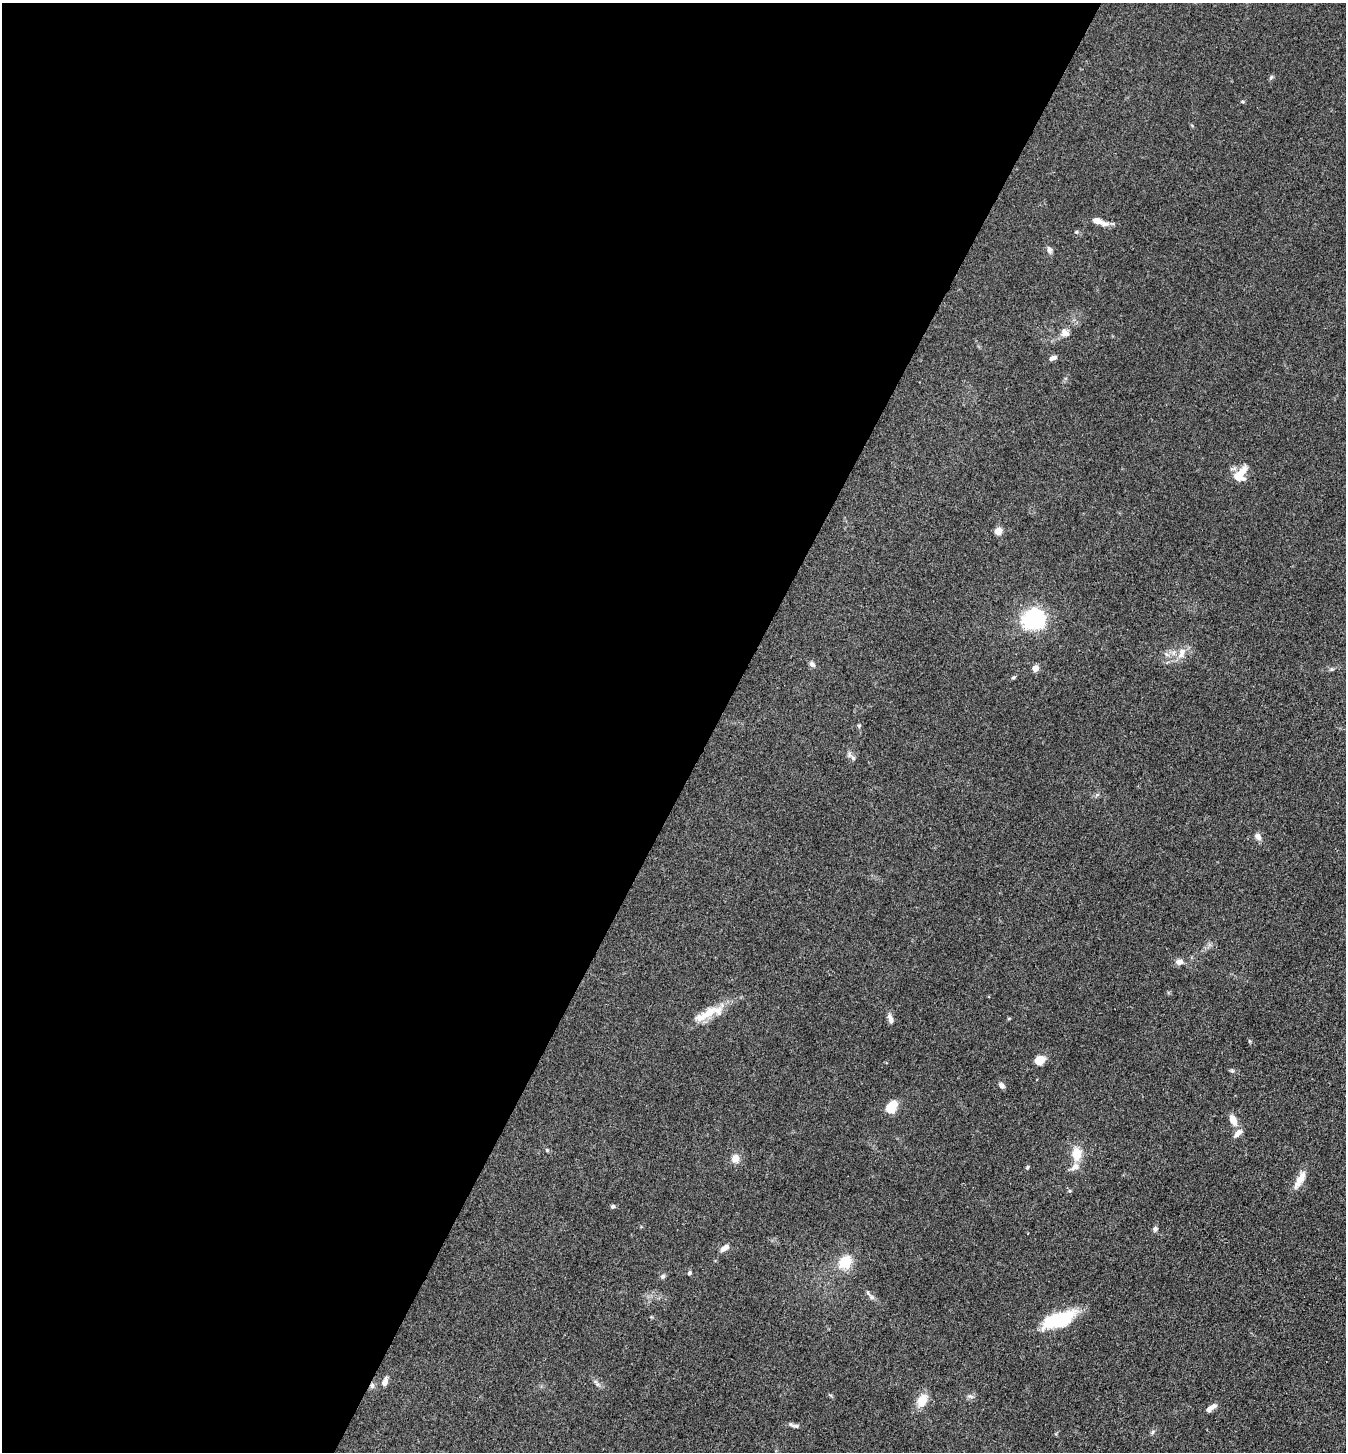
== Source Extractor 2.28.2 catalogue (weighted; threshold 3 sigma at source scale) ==
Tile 5 of 4 x 4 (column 1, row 2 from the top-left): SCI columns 287-1630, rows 2901-4350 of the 5808 x 5800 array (HDU 1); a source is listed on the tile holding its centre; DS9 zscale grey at full resolution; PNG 1348 x 1454 px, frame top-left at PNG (2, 3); no overlay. Shown black and unused: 53% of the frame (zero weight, under 3 of 4 exposures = <1% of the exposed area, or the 3 px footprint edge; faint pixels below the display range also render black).
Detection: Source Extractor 2.28.2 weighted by HDU 2 'WHT'; one run over the whole footprint, this tile lists its part. Background 0.0794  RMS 0.0061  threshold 0.0276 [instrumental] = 3 sigma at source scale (4.5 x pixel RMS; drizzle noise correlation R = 1.50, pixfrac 1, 0.05/0.05 arcsec/px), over >= 5 px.
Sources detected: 53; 2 inside a brighter listed object's ellipse — not listed separately; the other 51 listed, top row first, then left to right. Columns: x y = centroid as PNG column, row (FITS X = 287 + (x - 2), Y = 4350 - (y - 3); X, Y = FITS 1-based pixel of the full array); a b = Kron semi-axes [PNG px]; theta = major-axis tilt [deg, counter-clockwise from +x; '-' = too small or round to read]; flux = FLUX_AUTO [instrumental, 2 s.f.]
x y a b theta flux
1271 77 7 4 53 1.1
1242 101 5 3 - 0.64
1097 221 16 7 -19 5.4
1076 232 5 5 - 0.75
1049 250 8 6 -79 2.2
1065 333 12 9 -39 3.6
1053 358 10 5 23 2
1239 476 14 13 - 8.9
998 531 5 4 - 14
1034 619 28 25 18 40
1181 653 16 9 72 5.4
1167 655 7 4 -20 1.3
812 664 8 6 -43 1.9
1035 668 4 4 - 11
1332 669 6 4 17 0.91
1013 677 6 4 21 0.94
859 726 5 5 - 0.84
853 758 6 6 - 1.5
1258 836 10 7 -60 2.7
1179 962 10 8 16 3.2
710 1012 35 12 22 15
1009 1018 5 3 - 0.55
890 1019 12 6 -71 3
1249 1041 5 3 - 0.69
1040 1060 8 7 - 10
1232 1071 6 4 -1 0.91
1001 1086 6 5 - 2.7
892 1106 15 10 57 9.8
1233 1120 12 7 -64 6.3
1238 1133 14 7 44 3.5
547 1150 5 4 - 0.69
1076 1154 13 10 -85 11
735 1158 6 6 - 7.6
1027 1167 6 4 67 0.8
1075 1167 12 8 37 4
1300 1180 28 8 61 6.8
613 1206 6 5 - 1.1
1155 1229 7 6 - 1.4
725 1248 11 5 35 3.9
845 1262 14 12 35 16
689 1273 5 4 - 1
663 1276 7 6 - 1.3
871 1297 9 4 -54 1.6
1058 1320 38 14 20 32
385 1381 13 7 69 2.8
372 1386 8 6 76 1.8
970 1396 8 4 -31 1.4
922 1401 14 10 66 10
1211 1408 15 6 34 3.3
795 1426 10 6 -11 1.7
1153 1432 7 5 61 1.1
Overlapping masked pixels (flux is a lower limit): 1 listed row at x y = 372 1386